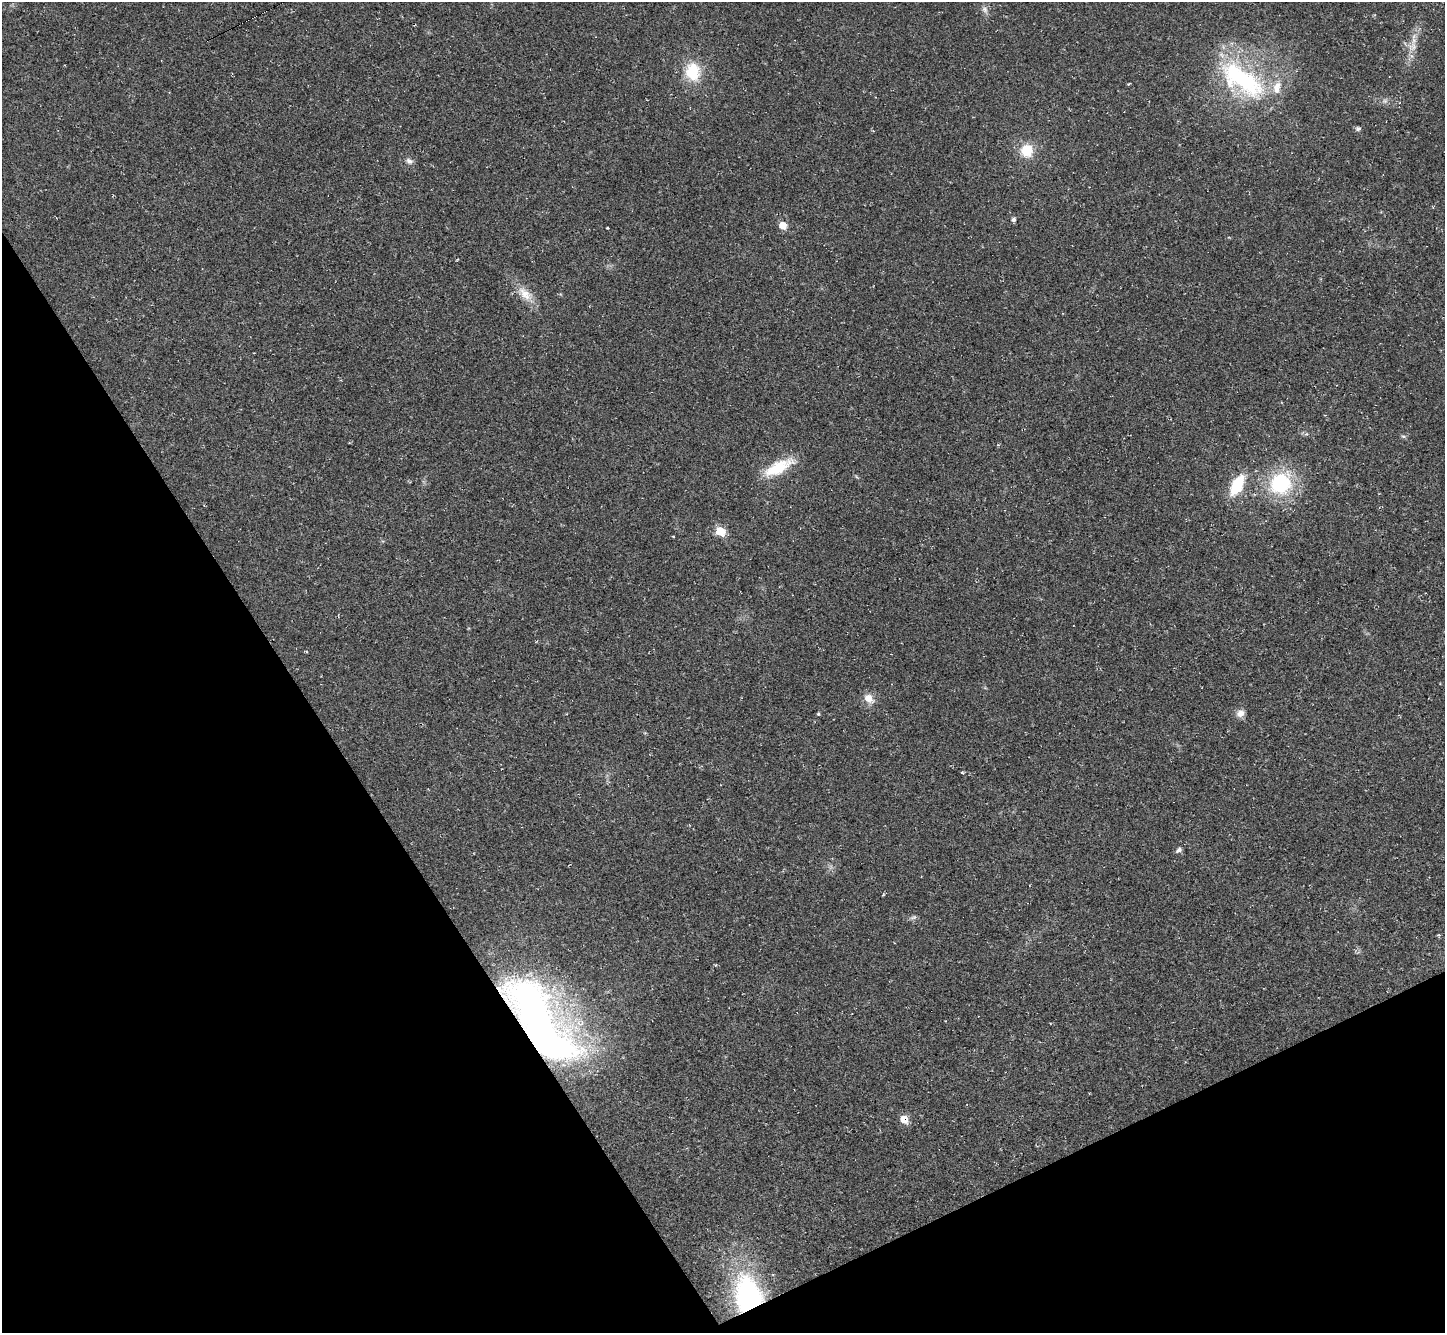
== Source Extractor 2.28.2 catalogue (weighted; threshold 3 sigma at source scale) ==
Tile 14 of 4 x 4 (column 2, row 4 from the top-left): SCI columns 1444-2886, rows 288-1618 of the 5772 x 5763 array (HDU 1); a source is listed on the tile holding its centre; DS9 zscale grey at full resolution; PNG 1447 x 1335 px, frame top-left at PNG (2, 2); no overlay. Shown black and unused: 28% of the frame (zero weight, under 2 of 3 exposures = <1% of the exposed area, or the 3 px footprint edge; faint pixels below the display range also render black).
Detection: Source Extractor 2.28.2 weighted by HDU 2 'WHT'; one run over the whole footprint, this tile lists its part. Background 0.045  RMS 0.0066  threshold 0.0299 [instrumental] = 3 sigma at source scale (4.5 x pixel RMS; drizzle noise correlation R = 1.50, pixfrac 1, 0.05/0.05 arcsec/px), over >= 5 px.
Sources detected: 29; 1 too faint to see at this stretch — not listed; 1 inside a brighter listed object's ellipse — not listed separately; the other 27 listed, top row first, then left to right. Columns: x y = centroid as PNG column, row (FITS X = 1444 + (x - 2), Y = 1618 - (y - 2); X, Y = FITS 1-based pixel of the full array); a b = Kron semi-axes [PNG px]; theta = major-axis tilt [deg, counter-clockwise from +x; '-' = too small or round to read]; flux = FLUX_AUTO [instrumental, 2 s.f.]
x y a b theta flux
985 9 10 6 -52 2.5
1412 47 13 11 40 5.8
693 72 20 16 -83 24
1242 79 67 28 -37 91
1129 84 6 2 44 0.55
1358 129 6 5 - 1.7
1027 150 12 12 - 17
409 161 10 7 -27 2.5
1014 220 5 4 - 1.9
782 225 7 6 - 9
607 228 3 2 - 0.66
525 294 25 12 -42 10
1403 436 6 4 -18 1
778 467 38 13 27 22
1280 483 21 19 40 53
1237 485 19 9 61 29
720 531 7 6 - 19
673 536 4 2 - 0.5
869 698 15 10 -46 6.1
1240 713 11 9 23 3.9
818 714 4 4 - 0.74
1179 850 9 6 30 1.8
913 917 10 4 18 1.6
1439 935 5 4 - 0.66
539 1021 86 29 -59 270
904 1119 7 6 - 9
748 1296 39 26 -79 99
Overlapping masked pixels (flux is a lower limit): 3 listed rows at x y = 539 1021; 904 1119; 748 1296